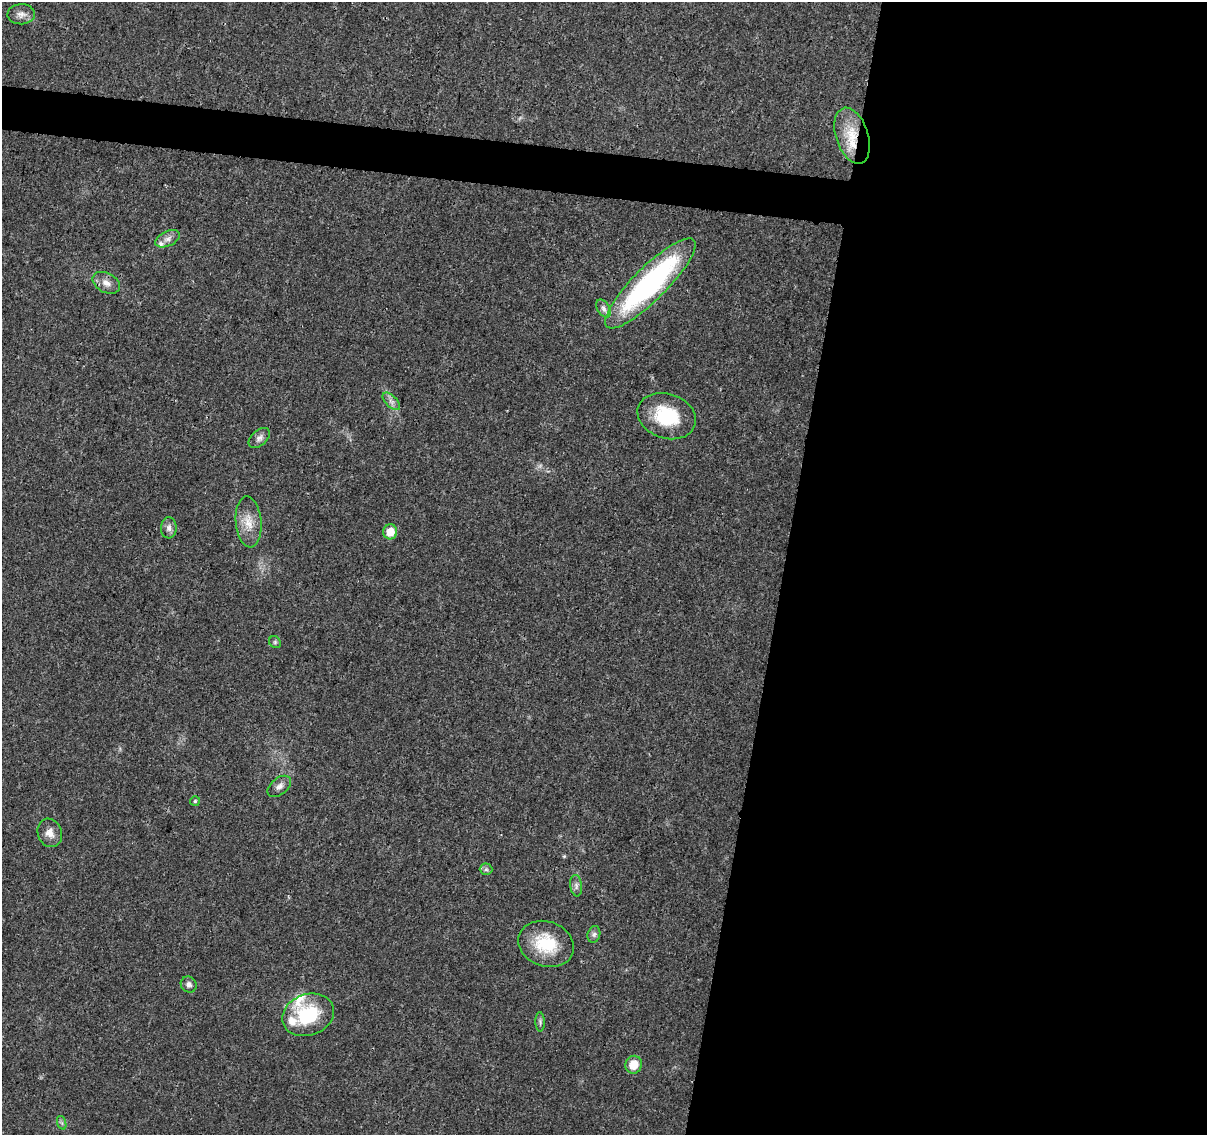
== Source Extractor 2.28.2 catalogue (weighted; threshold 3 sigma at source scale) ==
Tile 12 of 4 x 4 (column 4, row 3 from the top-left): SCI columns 3618-4822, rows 1360-2492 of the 4833 x 5042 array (HDU 1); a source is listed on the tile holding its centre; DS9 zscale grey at full resolution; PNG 1209 x 1137 px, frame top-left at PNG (2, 2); each listed source drawn as its Kron ellipse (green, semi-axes under 4 px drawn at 4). Shown black and unused: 38% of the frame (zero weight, under 3 of 4 exposures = <1% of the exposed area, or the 3 px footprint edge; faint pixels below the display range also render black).
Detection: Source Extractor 2.28.2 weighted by HDU 2 'WHT'; one run over the whole footprint, this tile lists its part. Background 0.024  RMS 0.002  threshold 0.00914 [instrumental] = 3 sigma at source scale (4.5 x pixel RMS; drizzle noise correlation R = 1.50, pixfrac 1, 0.0396/0.0396 arcsec/px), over >= 5 px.
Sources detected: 28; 3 inside a brighter listed object's ellipse — not listed separately; the other 25 listed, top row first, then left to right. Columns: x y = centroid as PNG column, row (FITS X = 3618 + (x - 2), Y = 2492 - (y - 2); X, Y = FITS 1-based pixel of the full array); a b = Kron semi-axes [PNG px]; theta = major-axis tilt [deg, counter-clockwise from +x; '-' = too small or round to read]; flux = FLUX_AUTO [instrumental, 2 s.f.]
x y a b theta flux
21 14 14 10 2 1.4
852 136 29 16 -72 6.4
168 239 13 7 25 1.1
106 283 14 9 -28 1.6
650 283 61 16 45 44
604 309 10 6 -59 0.83
391 401 11 5 -45 0.84
667 416 30 22 -18 11
259 438 12 7 43 0.98
249 522 25 13 -84 3.5
169 528 10 8 88 1
390 532 7 7 - 3.1
275 642 6 5 - 0.36
279 786 13 8 39 1.1
195 801 5 5 - 0.28
50 833 14 12 -69 1.7
486 869 6 6 - 0.44
576 886 11 6 -83 0.76
594 934 8 6 73 0.66
546 944 28 22 -19 8.3
189 984 8 7 - 0.83
308 1015 26 20 20 13
540 1022 9 4 -89 0.47
634 1065 9 8 - 3.3
62 1123 7 4 -71 0.41
Overlapping masked pixels (flux is a lower limit): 1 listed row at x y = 852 136